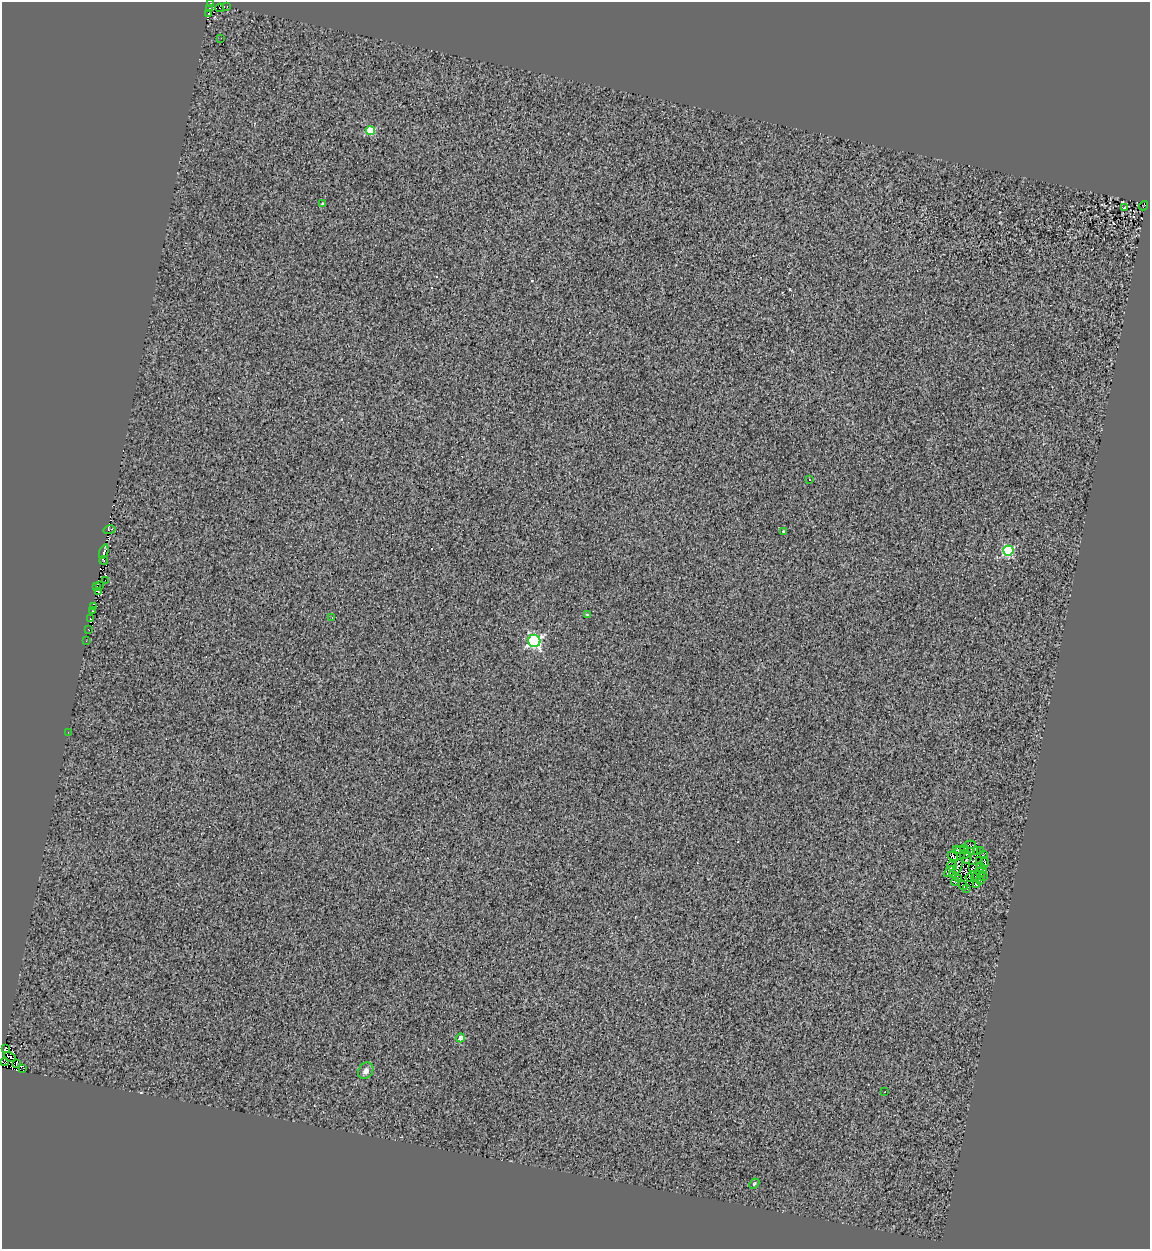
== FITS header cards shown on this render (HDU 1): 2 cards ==
NAXIS1  =                 1148
NAXIS2  =                 1247

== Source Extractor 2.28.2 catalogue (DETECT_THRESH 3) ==
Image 1148 x 1247 px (HDU 1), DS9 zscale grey, 1 PNG px = 1 image px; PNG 1152 x 1251 px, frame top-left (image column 1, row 1247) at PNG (2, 2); each listed source drawn as its Kron ellipse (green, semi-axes under 4 px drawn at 4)
Background 0.115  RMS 1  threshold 3.14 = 3 sigma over >= 5 px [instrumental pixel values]
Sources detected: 77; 9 with non-positive FLUX_AUTO (blend fragments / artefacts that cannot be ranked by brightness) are neither listed nor drawn; the other 68 listed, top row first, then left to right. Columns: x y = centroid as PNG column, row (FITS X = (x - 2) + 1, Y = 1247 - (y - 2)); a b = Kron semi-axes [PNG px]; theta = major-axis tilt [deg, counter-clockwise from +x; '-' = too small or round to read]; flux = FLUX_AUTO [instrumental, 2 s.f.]
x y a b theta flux
211 3 2 2 - 140
227 6 3 2 - 54
209 8 3 2 - 14
220 8 4 2 - 75
209 14 4 2 - 130
221 38 2 2 - 330
370 130 4 4 - 2700
323 204 3 3 - 170
1144 206 5 2 - 41
1125 208 2 2 - 55
809 480 2 2 - 56
109 530 6 3 14 900
783 531 3 2 - 84
1008 551 5 5 - 5900
104 552 7 3 70 330
104 560 4 2 - 570
106 580 2 2 - 21
99 585 3 2 - 81
97 587 2 2 - 130
98 592 3 2 - 49
93 607 3 2 - 160
92 611 2 2 - 17
587 615 4 4 - 66
90 618 3 2 - 310
332 618 3 2 - 110
88 629 3 2 - 120
86 641 2 2 - 43
534 641 6 6 - 13000
68 732 2 2 - 38
970 845 5 2 - 170
964 848 3 2 - 56
956 850 4 3 - 140
960 850 5 3 - 160
976 850 4 2 - 76
980 850 2 2 - 64
972 851 3 2 - 110
965 855 5 2 - 75
983 855 3 2 - 59
953 856 5 3 - 95
967 858 6 2 63 85
979 861 2 2 - 62
984 862 5 3 - 38
952 866 5 3 - 62
958 866 8 4 68 94
981 867 4 3 - 40
973 868 4 2 - 84
983 870 4 2 - 49
949 872 6 3 48 120
980 873 5 2 - 82
952 875 3 2 - 58
984 876 3 2 - 110
970 877 4 2 - 160
975 878 4 3 - 38
959 879 2 2 - 47
980 880 4 3 - 150
956 882 4 2 - 80
963 885 5 3 - 56
976 885 3 2 - 190
967 888 3 2 - 57
461 1038 4 4 - 880
5 1049 4 3 - 100
10 1057 6 2 -26 14
5 1062 4 3 - 89
17 1064 3 2 - 100
23 1068 3 2 - 1800
366 1071 9 7 56 370
885 1092 2 2 - 46
754 1184 6 3 43 82
At the frame edge (FLAGS 8, measured only in part): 2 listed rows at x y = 211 3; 5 1062
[9 non-positive-flux detections neither listed nor drawn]